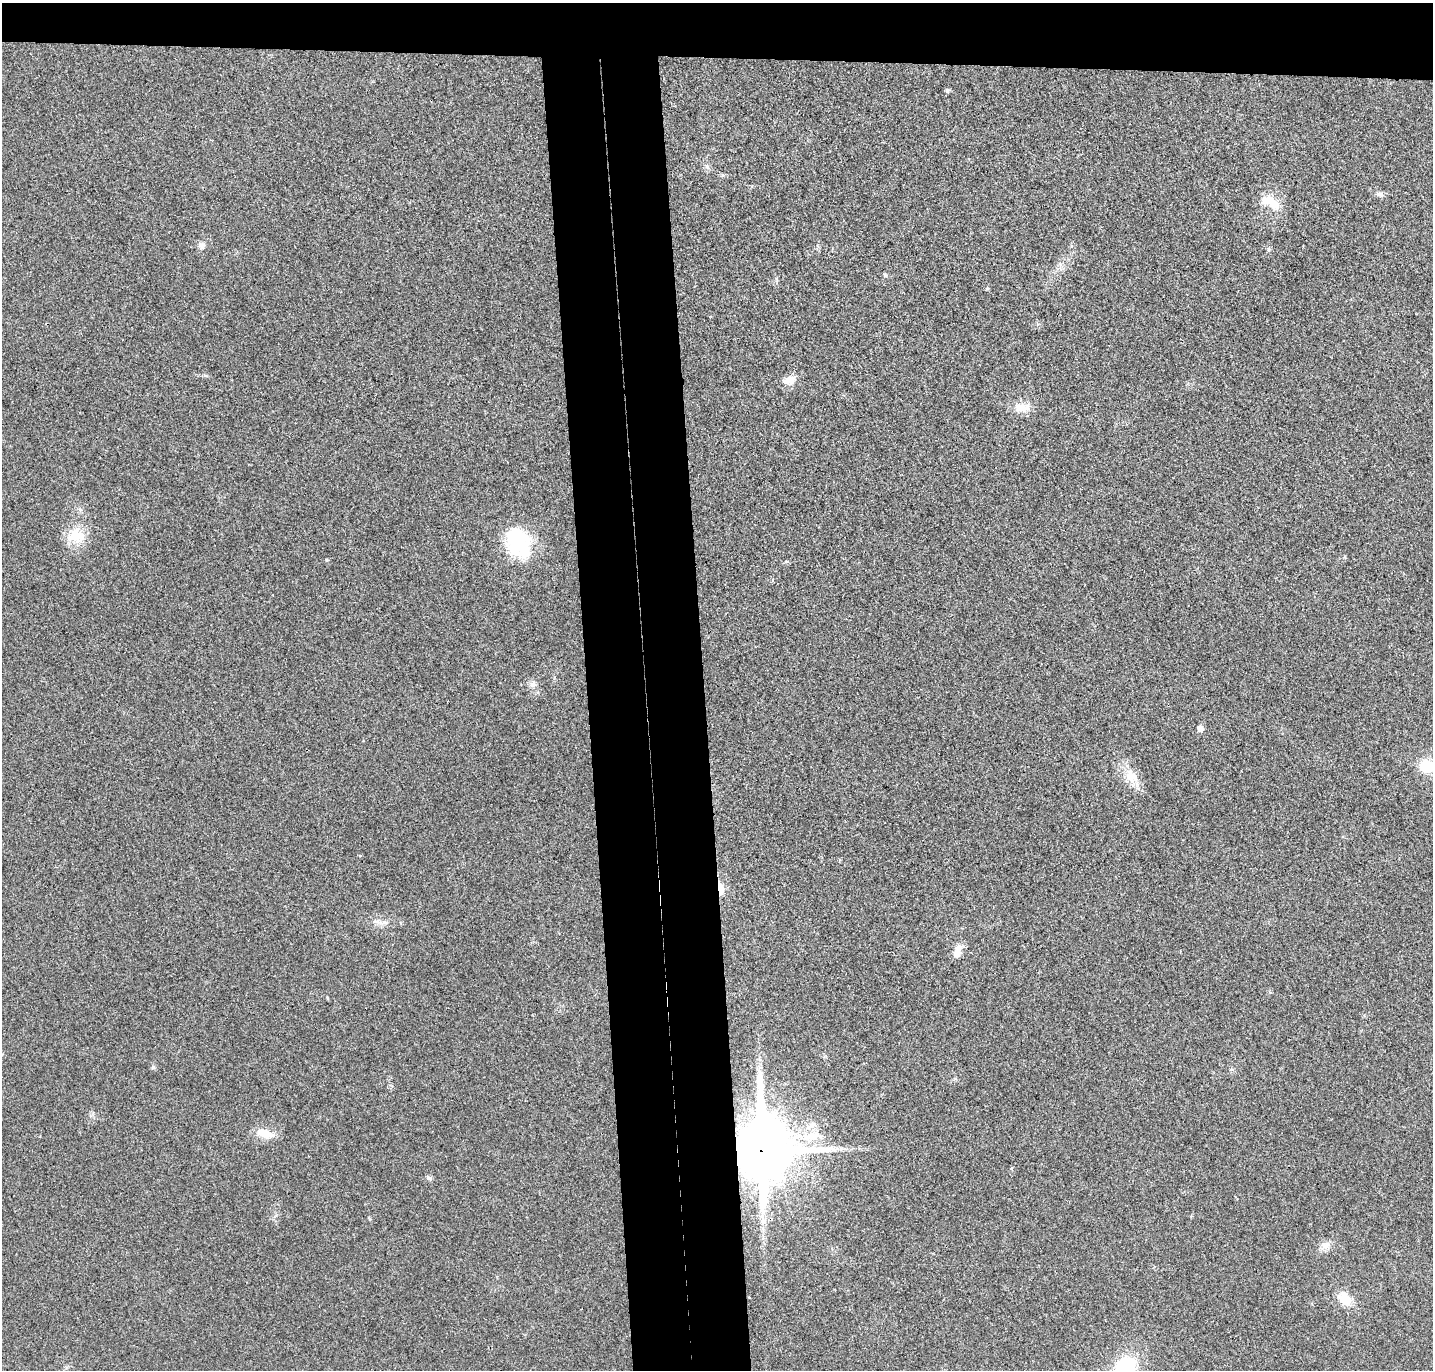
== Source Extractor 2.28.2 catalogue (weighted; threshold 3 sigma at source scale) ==
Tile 2 of 3 x 3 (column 2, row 1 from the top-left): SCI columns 1488-2918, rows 2852-4219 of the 4408 x 4332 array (HDU 1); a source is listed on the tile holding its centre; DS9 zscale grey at full resolution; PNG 1435 x 1372 px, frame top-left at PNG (2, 3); no overlay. Shown black and unused: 12% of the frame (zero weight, under 3 of 4 exposures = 6% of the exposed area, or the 3 px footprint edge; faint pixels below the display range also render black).
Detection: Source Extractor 2.28.2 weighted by HDU 2 'WHT'; one run over the whole footprint, this tile lists its part. Background 0.0232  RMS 0.0063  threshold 0.0283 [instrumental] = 3 sigma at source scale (4.5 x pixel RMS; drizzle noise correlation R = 1.50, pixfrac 1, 0.05/0.05 arcsec/px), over >= 5 px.
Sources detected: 28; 1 inside a brighter object's white glare — not listed; the other 27 listed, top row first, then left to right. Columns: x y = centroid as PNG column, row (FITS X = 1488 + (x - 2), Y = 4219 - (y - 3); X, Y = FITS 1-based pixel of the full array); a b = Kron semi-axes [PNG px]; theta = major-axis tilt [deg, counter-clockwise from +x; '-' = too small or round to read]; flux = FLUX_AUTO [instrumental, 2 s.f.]
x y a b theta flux
947 91 5 5 - 1.4
722 175 6 3 -70 0.69
1379 194 8 6 -14 1.9
1271 201 30 13 -49 12
201 245 9 7 25 2.3
885 275 6 4 -71 0.73
790 380 17 11 12 6.1
1023 408 23 12 -3 8
76 536 25 18 -9 15
517 539 37 30 -73 41
533 684 10 7 31 2.5
1200 728 6 5 - 4.2
1427 766 17 14 -8 16
1131 775 18 16 -34 11
720 888 13 6 -79 11
377 921 10 3 11 1.5
958 951 18 8 74 6
327 998 4 3 - 0.61
153 1067 6 4 46 0.95
265 1133 23 10 -16 9.8
811 1136 36 13 8 17
761 1150 24 18 -89 3900
1012 1168 5 3 - 0.67
429 1178 8 6 -19 1.7
1326 1245 13 9 -3 4.4
1345 1299 16 11 -47 12
1125 1368 22 17 46 51
Overlapping masked pixels (flux is a lower limit): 2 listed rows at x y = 720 888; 761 1150
Isophote crosses this tile's border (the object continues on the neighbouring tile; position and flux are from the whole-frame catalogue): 2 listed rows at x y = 1427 766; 1125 1368
Unlisted compact peaks at least as high as the median listed source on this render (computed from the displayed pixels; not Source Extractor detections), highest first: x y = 326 560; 987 288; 205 375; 93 1113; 776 279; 1071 246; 1268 249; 370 1219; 786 561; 276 1215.